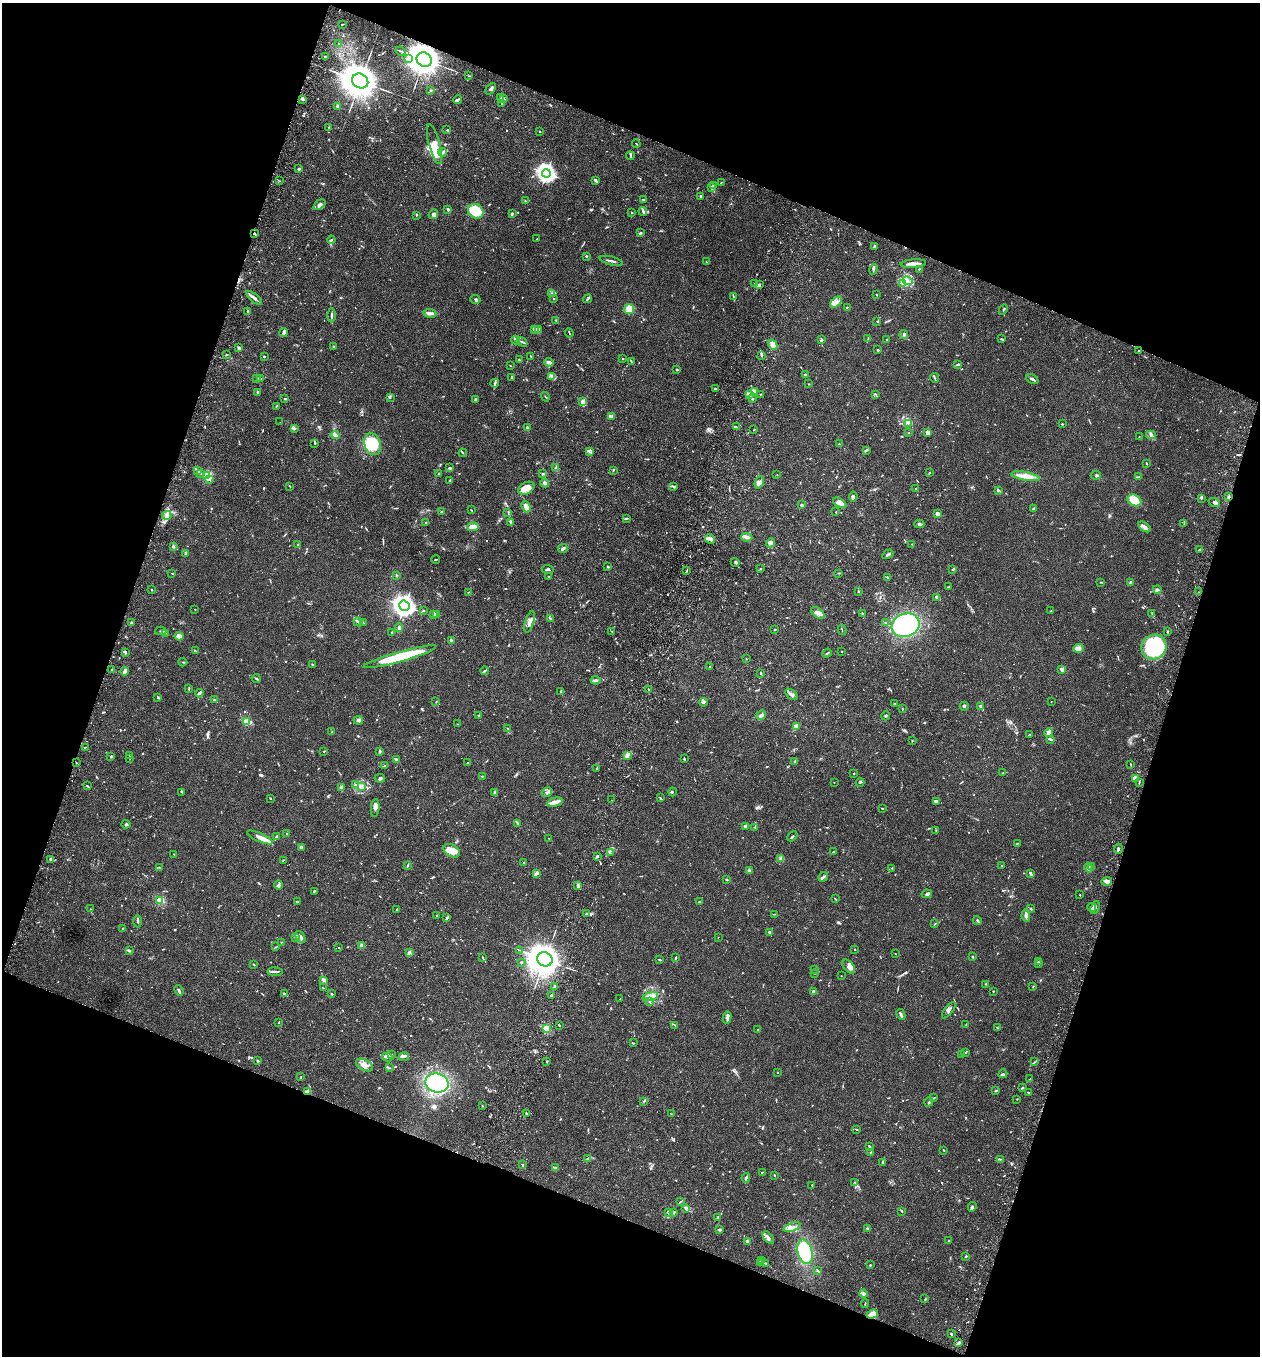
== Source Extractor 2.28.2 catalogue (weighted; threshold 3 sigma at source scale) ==
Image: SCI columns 193-5224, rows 29-5443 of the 5546 x 5470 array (HDU 1 of 3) = the unmasked area's bounding box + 8 px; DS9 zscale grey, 4 x 4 block average (1 PNG px = mean of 4 x 4 image px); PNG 1262 x 1358 px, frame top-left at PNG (2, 3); each listed source drawn as its Kron ellipse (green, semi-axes under 4 px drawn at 4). Shown black and unused: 39% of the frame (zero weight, under 3 of 6 exposures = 3% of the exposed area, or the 3 px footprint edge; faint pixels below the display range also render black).
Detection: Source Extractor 2.28.2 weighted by HDU 2 'WHT'. Background 0.0169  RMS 0.002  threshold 0.00799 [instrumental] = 3 sigma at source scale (4.09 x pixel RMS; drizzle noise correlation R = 1.36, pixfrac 0.8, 0.05/0.05 arcsec/px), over >= 5 px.
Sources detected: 1202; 14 too faint to see at this stretch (4 x 4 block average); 5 inside a brighter object's white glare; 10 cosmic-ray / hot-pixel residue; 4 long thin detections or spike segments (spike, bleed or trail) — neither listed nor drawn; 57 coinciding with a brighter row at this scale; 79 inside a brighter listed object's ellipse — not listed separately; of the other 1033, all 500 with FLUX_AUTO >= 0.569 (the completeness limit of this list) listed and drawn (533 fainter detections not listed), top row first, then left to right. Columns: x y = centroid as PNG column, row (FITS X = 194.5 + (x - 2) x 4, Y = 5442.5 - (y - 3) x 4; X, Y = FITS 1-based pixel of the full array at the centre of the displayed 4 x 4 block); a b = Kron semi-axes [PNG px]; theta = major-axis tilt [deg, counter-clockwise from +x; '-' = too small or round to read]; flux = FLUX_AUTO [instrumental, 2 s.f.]
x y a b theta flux
342 24 3 2 - 0.7
338 44 2 2 - 0.6
401 51 5 2 - 1.1
325 57 3 2 - 2
408 59 3 3 - 1.9
424 60 8 7 - 2500
469 76 3 2 - 0.77
360 81 8 7 - 3300
491 89 6 2 49 2.5
431 90 3 2 - 1.5
501 98 2 2 - 1.4
302 99 4 2 - 1.6
503 99 3 2 - 2
457 100 4 3 - 1.9
502 103 3 2 - 0.99
338 106 2 2 - 5.7
329 127 2 2 - 1.4
447 130 3 2 - 0.76
539 131 2 2 - 0.62
434 144 20 5 -75 13
636 144 4 2 - 0.68
442 152 4 2 - 1.6
630 156 4 2 - 1.7
299 169 2 2 - 3.1
546 173 4 3 - 440
595 180 4 2 - 3
280 181 2 2 - 0.77
721 182 2 2 - 0.71
714 186 3 2 - 0.65
711 187 4 2 - 1.4
701 196 2 2 - 7.7
643 199 3 2 - 0.88
525 201 2 2 - 0.57
319 205 6 4 38 3.6
448 209 2 2 - 3.7
476 211 8 7 - 43
643 211 4 2 - 1.5
631 212 2 2 - 1
433 214 5 3 - 3.3
512 214 3 2 - 0.82
416 215 3 2 - 0.65
640 233 3 2 - 2.1
254 234 4 2 - 0.96
537 239 2 2 - 1.2
331 240 4 2 - 1.5
874 246 3 2 - 1.9
586 256 2 2 - 0.96
611 261 12 2 -15 2.8
706 262 3 2 - 0.64
913 264 13 2 4 8.8
873 269 5 2 - 2.2
919 269 2 2 - 0.78
907 281 5 3 - 3.4
902 283 4 2 - 2
754 284 2 2 - 0.71
759 285 4 3 - 1.6
552 293 3 2 - 0.76
877 295 2 2 - 1.4
733 296 3 2 - 0.66
254 298 9 3 -40 3.4
475 299 5 2 - 1.4
554 299 2 2 - 0.57
588 299 5 2 - 1.5
836 302 7 3 42 4.7
847 307 2 2 - 0.89
629 309 5 5 - 8.9
1003 310 6 2 63 1
247 311 3 2 - 0.93
430 313 6 3 -9 3.9
331 315 7 2 89 2.1
556 320 2 2 - 0.9
877 321 2 2 - 0.6
534 329 4 3 - 2.2
538 329 3 2 - 1.9
284 333 4 3 - 4
569 333 4 2 - 0.75
904 334 4 2 - 1.6
868 339 3 2 - 1.4
887 339 2 2 - 1
1001 339 4 2 - 0.86
516 340 4 3 - 1.9
821 340 3 2 - 2.2
522 342 6 2 -32 1.5
773 345 5 4 - 5.9
333 346 2 2 - 1.3
239 348 4 3 - 1.7
878 350 2 2 - 7.3
1138 351 2 2 - 0.65
226 355 3 2 - 0.73
761 355 3 2 - 0.94
531 356 2 2 - 0.96
264 357 2 2 - 1.1
623 359 2 2 - 0.85
519 360 2 2 - 0.67
631 361 4 2 - 1.3
549 362 5 3 - 4
510 365 2 2 - 0.63
957 365 3 2 - 0.92
677 370 2 2 - 1.3
806 375 2 2 - 0.94
551 376 4 3 - 1.9
512 377 3 2 - 1.4
257 378 3 2 - 1.1
934 378 5 2 - 1.2
261 379 2 2 - 0.79
1032 379 6 2 -26 3.2
495 383 4 3 - 2
809 384 2 2 - 0.78
715 389 2 2 - 1.4
754 391 4 2 - 2.5
258 392 2 2 - 1.7
749 394 4 2 - 3.9
761 394 2 2 - 0.77
876 395 2 2 - 0.62
545 397 5 2 - 0.87
390 398 3 2 - 0.98
285 399 3 2 - 0.8
475 399 3 2 - 0.88
752 399 2 2 - 1
582 401 4 3 - 4.5
276 406 2 2 - 0.79
611 416 3 2 - 8.6
280 422 2 2 - 0.74
908 423 3 3 - 1.9
1062 424 2 2 - 1.1
736 427 2 2 - 1
527 428 2 2 - 1.4
294 429 2 2 - 0.58
754 429 2 2 - 0.9
909 433 3 2 - 0.59
928 433 3 3 - 4.4
335 435 4 3 - 2.2
1151 435 5 2 - 1.9
1139 437 3 2 - 0.63
315 443 2 2 - 0.89
373 444 11 8 -71 26
839 444 2 2 - 2.8
866 450 4 2 - 1.3
589 452 2 2 - 0.6
463 453 4 2 - 1.1
1146 463 2 2 - 1.3
450 468 4 2 - 0.99
556 468 4 3 - 2.3
198 470 4 2 - 1.8
613 470 3 2 - 0.81
201 473 4 2 - 1.3
439 473 3 2 - 0.82
929 473 3 2 - 0.95
543 474 3 2 - 0.78
777 475 2 2 - 0.59
1096 475 5 4 - 2
207 476 4 3 - 29
1025 476 14 4 -10 9.1
1139 477 2 2 - 0.95
209 479 2 2 - 2
450 480 2 2 - 2.3
759 482 6 3 68 3.5
545 483 4 3 - 2.6
290 486 3 2 - 0.62
673 486 3 2 - 1.3
526 488 8 6 28 8.3
916 489 3 2 - 1.2
998 490 3 2 - 1.4
853 497 5 3 - 1.9
1229 497 2 2 - 1.4
1201 499 3 2 - 0.93
1134 500 7 5 -26 21
1214 502 6 2 -19 3.9
840 503 7 3 -30 9.5
801 505 3 2 - 1.8
526 507 6 3 -69 7.9
1033 509 3 2 - 1.6
471 510 2 2 - 0.76
441 512 2 2 - 0.77
836 512 2 2 - 0.75
508 513 3 2 - 0.91
937 514 3 3 - 6.1
167 515 5 3 - 2.9
627 518 3 2 - 0.98
426 523 2 2 - 1.2
511 523 4 3 - 1.8
1184 523 3 2 - 1
919 524 5 3 - 2.6
473 527 6 4 8 9
1144 527 7 3 -36 5.3
747 537 5 3 - 3
710 539 5 3 - 3.1
770 543 5 3 - 4
912 544 2 2 - 0.61
298 545 3 2 - 0.77
173 546 3 2 - 2.6
563 549 5 2 - 3.4
1199 549 3 2 - 0.58
186 553 2 2 - 0.83
888 554 6 2 30 1.9
436 559 4 2 - 0.83
735 563 4 2 - 1.2
608 567 3 2 - 1.2
548 569 6 2 -9 2
760 569 2 2 - 0.77
953 569 4 2 - 1.4
687 571 2 2 - 0.65
172 573 2 2 - 0.6
839 573 2 2 - 0.69
396 575 2 2 - 0.71
549 576 2 2 - 0.84
888 577 3 2 - 0.85
1101 582 2 2 - 0.72
1131 582 2 2 - 12
948 587 4 2 - 0.93
1157 589 4 3 - 1.8
151 590 2 2 - 0.69
858 591 2 2 - 1.5
468 592 2 2 - 0.71
1199 592 2 2 - 0.65
937 597 4 3 - 1.9
404 606 5 5 - 630
195 609 2 2 - 0.7
423 610 2 2 - 1.1
1051 611 2 2 - 3.3
818 613 7 4 -37 6.4
862 613 2 2 - 1.2
1152 613 3 2 - 0.64
437 614 3 2 - 2.7
433 615 4 2 - 2.2
550 619 2 2 - 1.1
358 622 5 4 - 2.9
530 622 11 4 72 5.5
131 623 3 2 - 1.4
363 623 3 2 - 1.1
885 623 2 2 - 0.58
906 625 14 11 21 110
399 627 4 2 - 4.1
775 630 2 2 - 0.91
842 630 5 2 - 0.85
161 631 5 2 - 1.4
612 631 2 2 - 0.7
1167 632 3 2 - 0.95
166 633 2 2 - 0.58
392 633 4 2 - 1.1
179 636 4 4 - 7.3
451 640 3 3 - 1.6
1154 647 13 12 - 120
1078 648 5 4 - 5.3
195 651 3 2 - 1.2
841 651 2 2 - 1.1
126 653 3 2 - 0.73
827 653 5 2 - 0.97
400 657 37 5 16 66
746 659 2 2 - 1.6
183 662 4 2 - 1.2
312 665 3 2 - 1.2
710 666 3 2 - 0.6
111 669 3 2 - 1.3
1062 669 2 2 - 17
125 671 4 2 - 4.5
485 671 4 2 - 0.98
761 673 3 2 - 1.3
256 678 4 2 - 2.1
596 680 5 2 - 2.9
189 689 3 2 - 0.62
649 689 2 2 - 0.84
561 691 2 2 - 1.4
199 693 4 2 - 2.8
791 694 7 3 -42 3
158 697 4 2 - 0.95
214 700 2 2 - 0.78
436 702 2 2 - 0.73
703 702 4 2 - 2
1051 702 2 2 - 0.66
894 703 2 2 - 0.82
964 706 4 3 - 1.3
981 706 2 2 - 2.9
902 709 2 2 - 0.73
761 715 5 3 - 3.3
478 716 2 2 - 0.87
886 716 4 2 - 1.2
358 720 4 3 - 3.4
247 722 2 2 - 55
457 724 3 2 - 0.64
796 726 4 2 - 5.8
508 728 3 2 - 0.64
332 732 2 2 - 0.81
1049 733 5 3 - 6.7
1029 735 3 2 - 0.74
1051 739 4 2 - 1.4
912 741 2 2 - 0.77
85 747 3 2 - 0.61
324 751 3 2 - 0.63
380 751 3 2 - 1.1
627 755 4 3 - 3
111 756 2 2 - 1.5
129 756 2 2 - 0.78
130 758 3 2 - 0.72
396 759 3 2 - 4.7
684 759 3 2 - 1.5
794 761 3 2 - 0.65
76 763 2 2 - 0.71
468 763 2 2 - 0.63
1131 764 3 2 - 0.67
385 766 3 2 - 0.98
597 768 3 2 - 1
854 773 2 2 - 0.83
1003 773 3 2 - 0.81
482 776 2 2 - 1
380 778 5 3 - 2.1
1135 778 3 3 - 12
834 782 2 2 - 0.58
860 782 4 2 - 1.1
1139 782 3 2 - 1.2
355 784 2 2 - 0.59
87 786 3 2 - 0.94
362 786 3 3 - 2.4
342 788 3 3 - 3.4
182 792 2 2 - 0.7
547 792 5 3 - 2.5
673 792 4 2 - 0.96
495 793 3 2 - 2.3
270 798 3 2 - 0.61
660 798 2 2 - 0.65
612 800 2 2 - 0.71
936 801 4 2 - 1.6
555 802 8 4 14 4.9
375 808 9 3 84 3.6
882 808 2 2 - 0.81
517 823 2 2 - 1.2
126 824 4 2 - 1.4
745 826 2 2 - 5.1
755 827 4 2 - 0.94
936 831 2 2 - 0.7
287 834 2 2 - 0.65
276 836 3 2 - 1.1
792 836 5 2 - 1.3
260 837 14 3 -24 7.4
549 838 2 2 - 0.65
1017 843 2 2 - 0.6
301 847 3 2 - 3.2
1118 849 5 3 - 1.8
452 851 9 6 -31 13
833 852 3 2 - 1.2
610 853 2 2 - 0.59
174 854 2 2 - 0.65
597 856 3 2 - 2.2
780 859 3 3 - 1.7
50 860 2 2 - 2.1
283 860 3 2 - 0.72
523 863 2 2 - 0.85
407 866 3 2 - 0.99
1002 866 2 2 - 1.3
1092 866 2 2 - 1.1
159 867 2 2 - 0.57
892 868 2 2 - 0.88
1089 868 5 3 - 2.3
749 870 3 2 - 2.6
537 873 3 3 - 2.1
1031 874 3 2 - 4.5
823 877 5 2 - 2
726 880 3 2 - 0.92
1107 881 5 4 - 4
279 885 4 2 - 2.4
578 885 3 2 - 1.4
314 891 2 2 - 1.5
927 894 5 3 - 2
1080 895 2 2 - 0.61
835 899 4 2 - 0.74
160 900 2 2 - 68
297 902 2 2 - 1.5
699 902 3 2 - 1.2
1092 907 4 2 - 1.7
1095 908 7 3 72 3.3
90 909 2 2 - 0.61
1031 909 3 2 - 1
397 910 3 2 - 2.3
587 913 2 2 - 0.82
775 914 3 2 - 0.65
437 915 2 2 - 0.94
1026 915 6 3 -80 3.3
446 917 3 2 - 1
977 920 5 2 - 1.9
138 921 6 2 -89 1.8
935 924 3 2 - 0.86
123 928 2 2 - 0.83
769 932 2 2 - 2.6
295 937 3 2 - 0.71
300 937 6 4 -56 3.8
718 937 2 2 - 0.76
281 942 2 2 - 0.61
361 946 2 2 - 6.8
276 947 2 2 - 0.77
339 948 3 2 - 0.59
855 949 2 2 - 0.63
130 950 3 2 - 1.2
519 950 4 2 - 0.67
409 952 3 2 - 3.5
895 953 2 2 - 0.8
482 957 3 2 - 0.77
972 957 2 2 - 5.3
676 958 3 2 - 0.98
545 959 8 7 - 2300
660 960 3 2 - 1.2
521 962 2 2 - 2
1038 962 2 2 - 0.69
1038 964 4 2 - 0.99
254 965 3 2 - 0.58
849 966 8 5 -49 7
814 969 3 2 - 0.62
275 972 7 2 -3 2.8
814 973 2 2 - 0.76
841 976 2 2 - 0.61
324 980 4 2 - 3.9
986 984 2 2 - 0.73
555 986 2 2 - 3.2
1033 986 2 2 - 1
323 988 2 2 - 0.92
179 991 5 2 - 2.7
813 991 2 2 - 3.8
993 991 2 2 - 0.96
284 994 4 2 - 2.3
331 994 2 2 - 0.97
551 995 2 2 - 6.9
650 997 8 4 16 5.4
620 999 2 2 - 0.57
649 1001 2 2 - 0.69
949 1010 10 3 53 3
901 1014 5 2 - 3.8
727 1017 6 3 78 2.6
279 1023 2 2 - 0.64
675 1025 3 2 - 0.65
966 1025 2 2 - 0.83
559 1026 3 2 - 0.93
546 1028 2 2 - 51
997 1028 2 2 - 0.86
758 1030 2 2 - 1.4
633 1043 3 2 - 0.75
966 1052 2 2 - 0.72
391 1055 4 3 - 1.7
962 1055 2 2 - 1.3
404 1056 5 2 - 1.7
387 1057 5 2 - 1.9
258 1060 4 2 - 1.2
547 1061 2 2 - 1.1
1035 1062 2 2 - 0.6
364 1065 9 5 -28 8.3
389 1068 2 2 - 0.69
778 1072 2 2 - 0.62
1003 1074 4 3 - 1.9
301 1077 2 2 - 0.58
1030 1079 2 2 - 0.74
437 1083 12 9 -14 230
1023 1088 2 2 - 0.75
996 1091 2 2 - 2.4
307 1092 4 3 - 3.7
1028 1092 2 2 - 1
934 1098 2 2 - 0.89
1017 1099 2 2 - 0.69
644 1101 2 2 - 0.76
929 1102 5 2 - 0.81
482 1106 2 2 - 0.82
526 1113 2 2 - 2
671 1114 2 2 - 0.66
857 1129 3 2 - 0.71
869 1146 2 2 - 1.2
944 1150 2 2 - 0.96
870 1153 3 2 - 0.63
588 1158 2 2 - 0.66
1001 1159 3 2 - 0.79
883 1162 2 2 - 0.73
523 1165 2 2 - 0.67
556 1168 3 2 - 0.9
762 1172 3 2 - 0.64
774 1176 2 2 - 0.81
746 1178 5 2 - 1.8
855 1182 2 2 - 0.95
812 1185 2 2 - 0.73
681 1201 4 2 - 0.79
972 1207 5 2 - 2.5
686 1208 3 2 - 1.4
902 1211 4 2 - 1
668 1213 4 2 - 1.1
673 1213 2 2 - 0.8
718 1218 3 2 - 0.75
792 1227 9 3 16 3.7
867 1228 2 2 - 1.3
719 1229 2 2 - 2.3
768 1238 7 3 -50 3.6
949 1240 2 2 - 3.2
747 1241 3 2 - 2.6
805 1252 12 7 -76 46
966 1256 3 2 - 1.2
761 1260 3 2 - 0.95
760 1262 3 2 - 2.4
765 1263 4 2 - 1.3
870 1265 2 2 - 1.4
817 1271 3 2 - 1.1
863 1294 4 2 - 4
925 1299 3 2 - 0.72
865 1303 4 2 - 0.73
872 1314 6 4 19 11
951 1334 2 2 - 1.3
958 1343 4 2 - 4.4
Overlapping masked pixels (flux is a lower limit): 5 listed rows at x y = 424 60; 254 234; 1229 497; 307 1092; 872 1314
Diffuse or blended objects may show on this block-average render without a row.